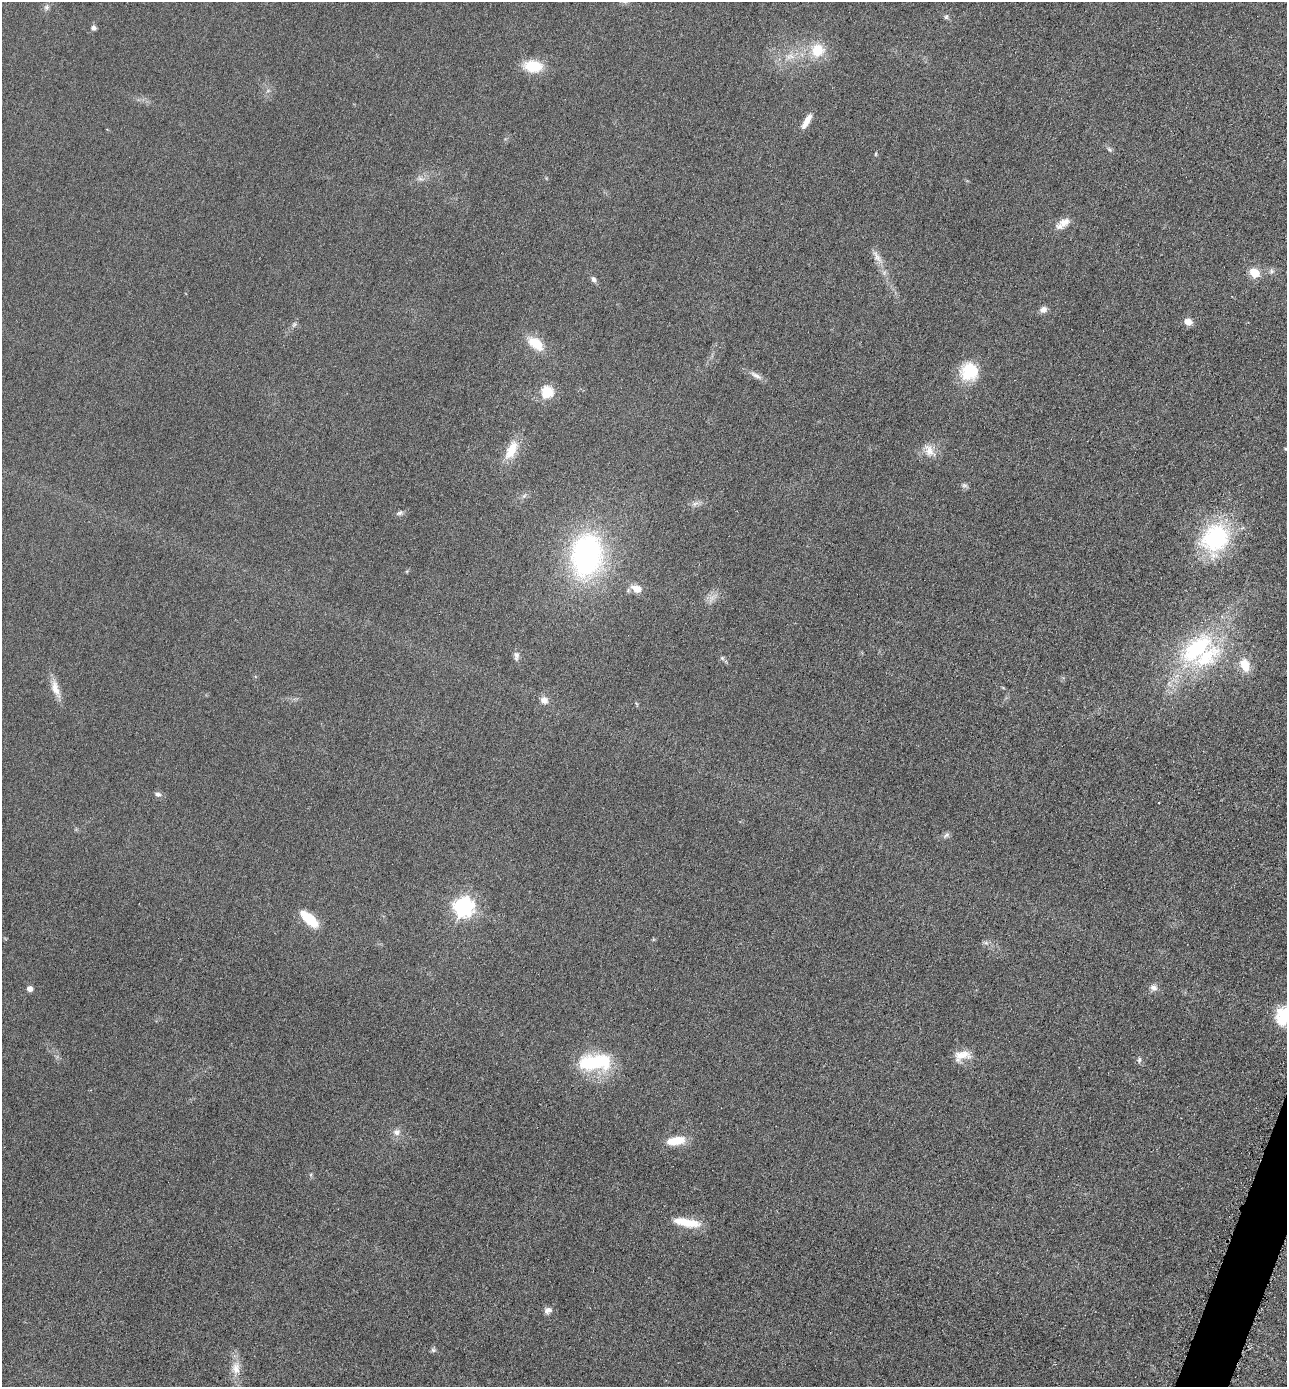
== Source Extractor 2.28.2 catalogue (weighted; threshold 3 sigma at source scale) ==
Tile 6 of 4 x 4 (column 2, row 2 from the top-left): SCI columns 1579-2863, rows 2784-4168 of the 5584 x 5572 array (HDU 1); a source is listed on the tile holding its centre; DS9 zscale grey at full resolution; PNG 1289 x 1389 px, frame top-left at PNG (2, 2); no overlay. Shown black and unused: <1% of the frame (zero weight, under 3 of 6 exposures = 2% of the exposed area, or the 3 px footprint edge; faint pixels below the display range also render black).
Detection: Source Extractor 2.28.2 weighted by HDU 2 'WHT'; one run over the whole footprint, this tile lists its part. Background 0.0494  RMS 0.0096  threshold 0.0393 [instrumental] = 3 sigma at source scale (4.09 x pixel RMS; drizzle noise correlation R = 1.36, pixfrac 0.8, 0.05/0.05 arcsec/px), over >= 5 px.
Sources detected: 57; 2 inside a brighter listed object's ellipse — not listed separately; the other 55 listed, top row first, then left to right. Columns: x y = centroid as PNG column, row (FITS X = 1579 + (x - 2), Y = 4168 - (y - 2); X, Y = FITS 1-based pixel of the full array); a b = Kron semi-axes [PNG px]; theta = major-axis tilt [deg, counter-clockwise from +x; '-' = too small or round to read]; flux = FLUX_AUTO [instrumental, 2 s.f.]
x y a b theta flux
46 7 7 7 - 2.6
946 17 6 6 - 1.7
94 28 6 5 - 2.7
817 50 16 15 - 23
790 56 14 8 4 8.7
533 66 17 11 -6 29
807 121 19 6 60 9.4
1109 149 8 4 -31 1.8
876 154 6 3 81 0.91
420 179 8 6 -52 2.7
1064 222 18 10 20 8.5
877 256 19 7 -60 6.6
1272 271 7 6 - 2.4
1255 273 10 8 -34 17
593 279 8 6 -50 3.1
1043 309 9 7 28 4.5
1188 322 9 7 -24 6.5
294 324 8 5 63 2.2
536 343 19 11 -37 21
969 371 21 20 - 33
756 375 18 6 -27 5.2
547 392 6 6 - 80
1285 449 5 3 - 0.99
511 450 29 13 62 17
929 450 17 11 -64 9.8
964 485 8 5 -6 2.2
524 496 7 4 55 1.8
695 504 10 6 33 3.3
400 513 8 6 34 2.3
1215 538 41 35 41 87
587 555 35 25 84 230
637 589 11 8 -24 10
1197 649 56 28 43 110
516 656 13 7 89 3.7
722 658 6 5 - 1.7
1245 665 13 9 -72 18
55 689 26 9 -70 11
544 700 10 8 -35 5.6
158 794 9 6 -15 2.9
946 835 10 6 46 2.6
463 907 7 7 - 430
309 919 23 9 -41 25
986 943 7 4 -17 1.8
1153 988 10 8 -24 4.2
30 989 5 5 - 5.8
1283 1016 23 19 76 30
962 1055 23 12 15 13
1139 1060 8 5 80 2.1
595 1062 41 18 3 60
397 1132 10 9 - 4.9
676 1141 21 9 9 19
689 1223 32 11 -2 19
548 1310 10 7 24 4
433 1350 6 6 - 1.8
236 1368 18 11 88 11
Isophote crosses this tile's border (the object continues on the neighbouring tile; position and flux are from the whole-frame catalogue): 1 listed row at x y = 1283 1016